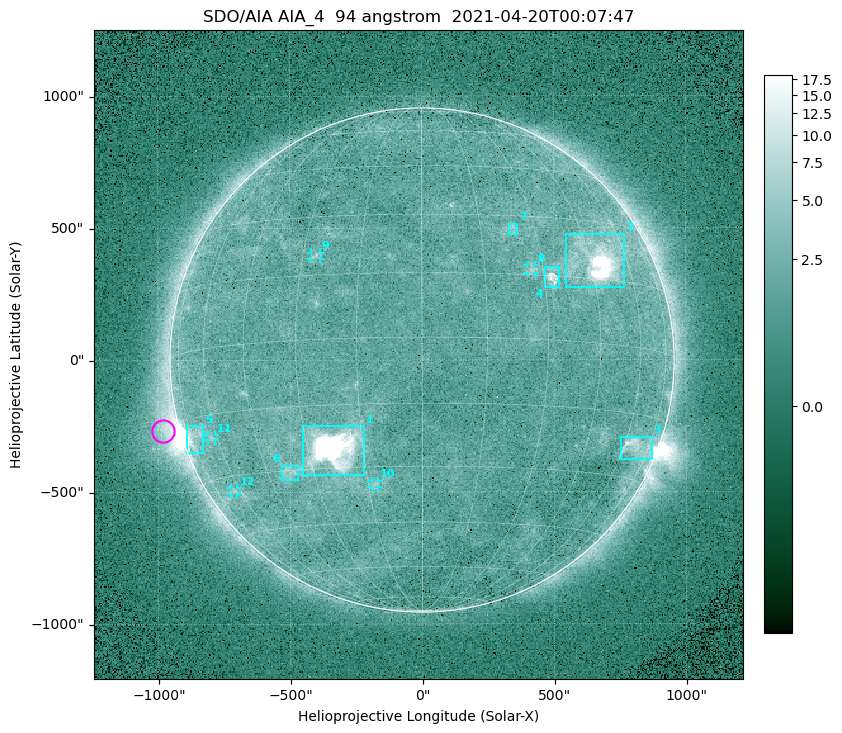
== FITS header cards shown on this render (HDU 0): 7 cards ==
TELESCOP= 'SDO/AIA '
INSTRUME= 'AIA_4   '
WAVELNTH=                   94
WAVEUNIT= 'angstrom'
DATE-OBS= '2021-04-20T00:07:47.12'
CTYPE1  = 'HPLN-TAN'
CTYPE2  = 'HPLT-TAN'

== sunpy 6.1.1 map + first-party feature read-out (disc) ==
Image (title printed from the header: SDO/AIA AIA_4  94 angstrom  2021-04-20T00:07:47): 512 x 512 px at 4.8 arcsec/px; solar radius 955 arcsec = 199 px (full disc in frame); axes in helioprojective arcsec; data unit not stated in the header (colour bar unlabelled)
Orientation: roll -0.138 deg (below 1 deg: not rotated)
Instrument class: DISC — disc imager (sunpy class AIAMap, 94 A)
Bright regions (active regions / flare kernels): reference = the median radial profile (limb darkening/brightening removed); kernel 5 px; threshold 5 sigma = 2.48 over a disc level ~1.77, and >= 1.15x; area >= 9 px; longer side >= 5 px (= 24 arcsec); searched inside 0.97 R_sun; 12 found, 12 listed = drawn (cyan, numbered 1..; 5 of them under ~33 arcsec drawn as corner ticks so the feature stays visible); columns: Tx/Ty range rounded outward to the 10 arcsec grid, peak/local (2 s.f.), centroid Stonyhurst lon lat
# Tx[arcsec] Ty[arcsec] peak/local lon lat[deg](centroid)
1 -450..-220 -440..-250 1026 -23 -25
2 540..770 270..480 49 +48 +20
3 750..870 -380..-290 4.7 +67 -22
4 460..520 270..350 6.1 +32 +15
5 -900..-830 -350..-250 6.5 -72 -19
6 -540..-470 -450..-400 3.1 -38 -30
7 330..370 470..520 2.9 +24 +26
8 400..430 330..360 3 +27 +16
9 -420..-380 380..410 3 -27 +20
10 -190..-170 -480..-450 2.8 -13 -34
11 -810..-780 -300..-280 2.7 -63 -20
12 -730..-700 -510..-480 2.6 -63 -34
Off-limb structures (1.02-1.3 R_sun): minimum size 50 px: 6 found; the strongest spans PA ~90..115 deg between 1.02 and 1.21 R_sun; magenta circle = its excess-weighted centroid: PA ~105 deg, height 1.06 R_sun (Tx ~-980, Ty ~-270 arcsec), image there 4.6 x the reference